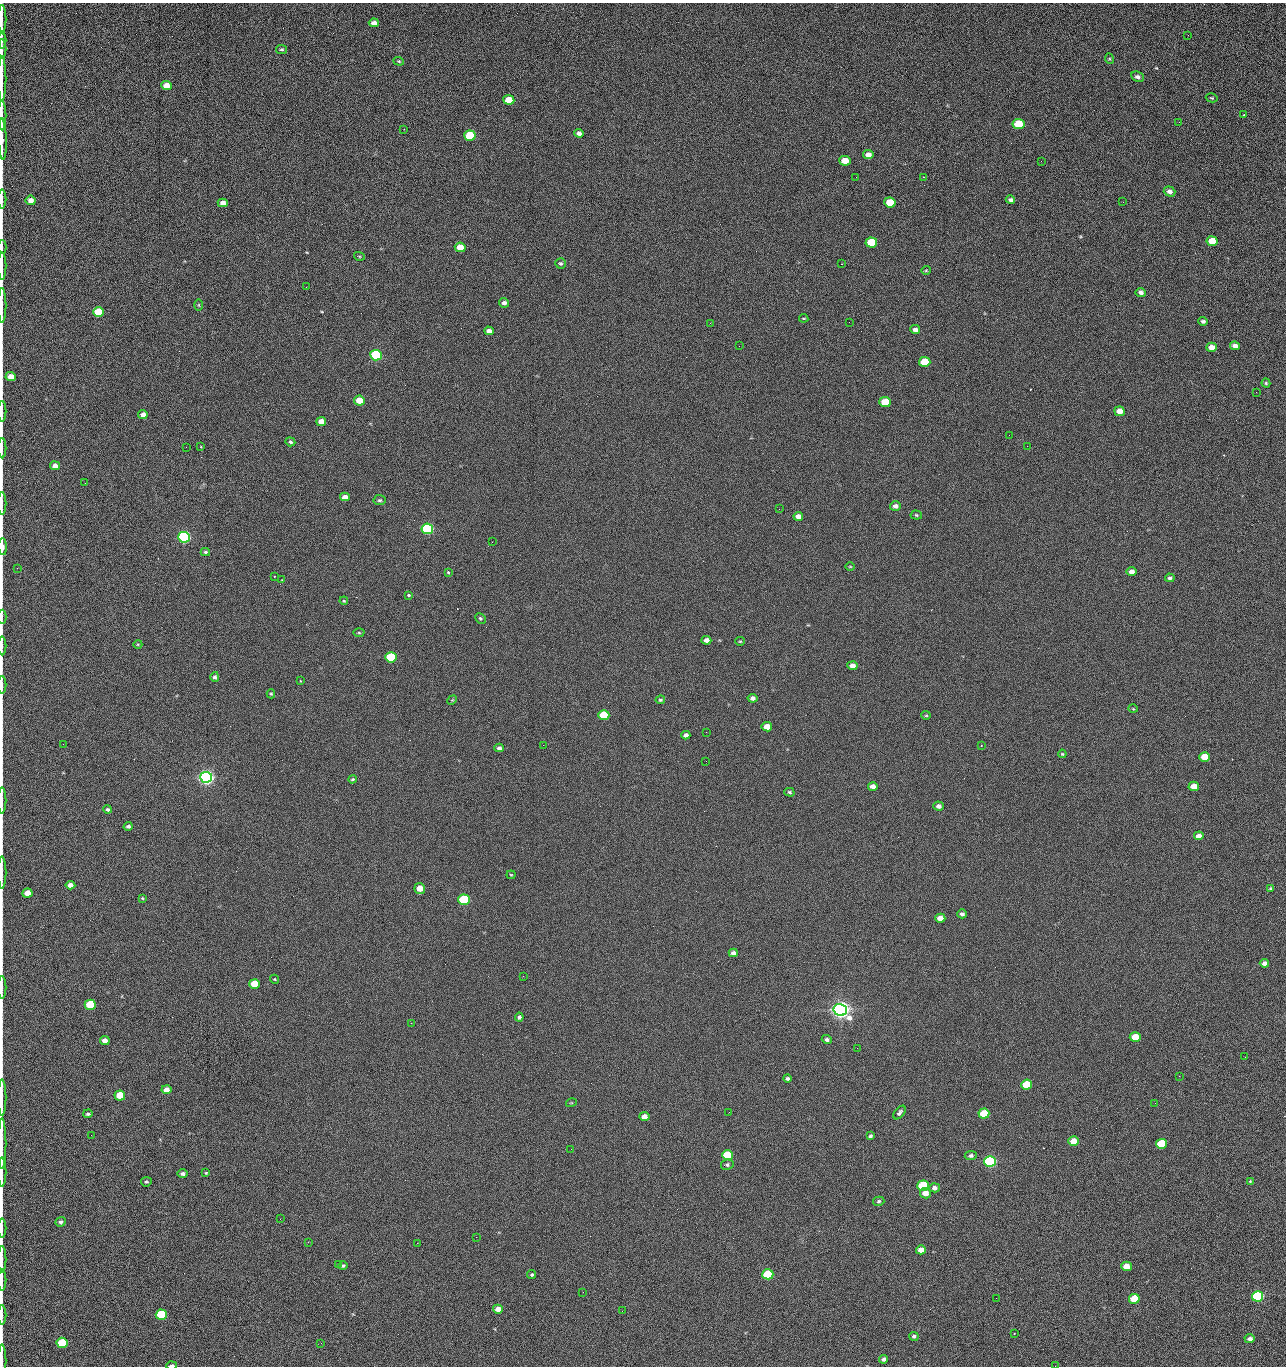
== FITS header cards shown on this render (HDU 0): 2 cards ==
NAXIS1  =                 1284 /fastest changing axis
NAXIS2  =                 1364 /next to fastest changing axis

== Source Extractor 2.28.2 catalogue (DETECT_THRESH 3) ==
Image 1284 x 1364 px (HDU 0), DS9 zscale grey, 1 PNG px = 1 image px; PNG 1288 x 1368 px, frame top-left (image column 1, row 1364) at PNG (2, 3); each listed source drawn as its Kron ellipse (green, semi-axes under 4 px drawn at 4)
Background 123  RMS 14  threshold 43.2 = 3 sigma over >= 5 px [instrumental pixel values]
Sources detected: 224; all 224 listed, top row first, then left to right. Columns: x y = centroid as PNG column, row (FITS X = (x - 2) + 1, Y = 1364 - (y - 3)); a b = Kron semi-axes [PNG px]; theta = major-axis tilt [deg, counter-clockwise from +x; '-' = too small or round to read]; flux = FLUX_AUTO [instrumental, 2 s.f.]
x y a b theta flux
2 19 14 2 90 2.6e+03
374 23 5 4 - 4.9e+03
1188 35 2 2 - 1.1e+03
2 40 8 2 90 1.4e+03
2 49 10 2 90 1.9e+03
282 49 5 4 - 1.6e+03
1110 59 5 3 - 9.4e+02
399 61 5 4 - 1.0e+03
1137 77 6 5 - 2.9e+03
2 79 22 2 90 4.1e+03
166 85 5 4 - 9.0e+03
1212 98 6 4 -15 1.2e+03
509 100 5 5 - 2.3e+04
1244 115 3 3 - 8.8e+02
2 116 15 2 90 2.6e+03
1179 122 3 2 - 1.3e+03
1018 124 6 5 - 4.4e+04
404 129 2 2 - 5.2e+02
579 133 5 4 - 3.6e+03
470 136 6 5 - 5.4e+04
2 139 21 3 -87 4.6e+03
868 155 5 4 - 6.1e+03
845 161 6 5 - 1.6e+04
1041 161 2 2 - 1.9e+03
856 177 2 2 - 2.2e+03
923 177 2 2 - 1.8e+04
1169 191 6 5 - 3.7e+03
2 199 9 2 90 1.4e+03
31 200 5 4 - 5.3e+03
1010 200 4 4 - 2.5e+03
1123 202 3 2 - 7.9e+02
223 203 5 4 - 5.9e+03
890 203 6 5 - 2.9e+04
1212 241 5 5 - 2.4e+04
871 242 6 5 - 4.2e+04
2 247 7 2 90 1.0e+03
460 247 5 5 - 2.0e+04
359 256 5 3 - 9.0e+02
560 263 5 5 - 1.7e+03
841 264 2 2 - 2.7e+04
2 266 14 2 90 2.6e+03
926 270 4 4 - 9.9e+02
306 287 2 2 - 6.2e+02
1141 292 5 4 - 2.9e+03
504 303 5 4 - 2.9e+03
2 305 17 2 90 3.1e+03
199 305 5 3 - 8.9e+02
99 312 5 5 - 5.2e+04
804 318 4 2 - 8.1e+02
1203 321 4 4 - 2.1e+03
849 322 2 2 - 5.9e+02
710 323 2 2 - 3.4e+03
915 330 5 4 - 3.7e+03
489 331 5 4 - 4.7e+03
739 346 2 2 - 3.9e+02
1235 346 5 4 - 4.4e+03
1212 347 5 4 - 9.8e+03
376 355 6 5 - 1.6e+05
925 362 6 5 - 4.0e+04
11 377 5 4 - 1.1e+04
1266 383 4 4 - 1.2e+03
1256 392 2 2 - 1.0e+03
359 400 5 5 - 2.0e+04
885 402 5 5 - 3.3e+04
2 411 10 2 90 1.7e+03
1119 411 5 4 - 9.9e+03
143 415 5 4 - 4.8e+03
321 421 5 4 - 9.5e+03
1009 435 2 2 - 3.2e+03
290 442 5 4 - 1.6e+03
1027 446 2 2 - 4.8e+02
186 447 2 2 - 3.2e+03
201 447 3 3 - 1.0e+03
2 448 10 2 90 1.7e+03
55 466 5 4 - 5.9e+03
85 483 2 2 - 9.7e+02
345 497 5 4 - 5.0e+03
380 500 6 5 - 1.9e+03
2 503 11 2 90 1.8e+03
895 506 5 5 - 3.8e+03
779 509 2 2 - 5.2e+02
916 515 5 4 - 1.3e+03
798 516 5 4 - 5.0e+03
427 529 6 5 - 2.0e+05
184 537 6 5 - 3.2e+05
492 542 2 2 - 2.6e+03
2 547 8 2 -88 6.5e+03
205 552 4 3 - 1.8e+03
850 566 5 3 - 8.6e+02
17 568 2 2 - 4.7e+02
448 572 3 2 - 2.3e+03
1132 572 5 4 - 5.5e+03
274 576 3 2 - 7.3e+02
1170 578 5 4 - 1.9e+03
282 580 2 2 - 7.6e+02
408 595 3 3 - 2.9e+03
344 601 4 4 - 9.6e+02
2 617 7 2 90 8.4e+02
480 618 5 5 - 1.4e+03
359 633 5 3 - 1.2e+03
706 640 5 4 - 5.0e+03
740 641 5 4 - 1.2e+03
138 644 4 3 - 8.1e+02
2 646 9 2 90 1.6e+03
391 657 5 5 - 9.2e+04
852 666 5 4 - 7.5e+03
215 677 5 4 - 2.1e+03
300 681 2 2 - 9.5e+02
2 685 9 2 90 1.2e+03
271 694 4 4 - 1.1e+03
753 698 5 4 - 4.0e+03
452 700 5 4 - 8.6e+02
660 700 5 4 - 1.3e+03
1133 709 5 3 - 8.1e+02
604 715 5 5 - 5.2e+04
926 715 5 4 - 1.1e+03
767 727 5 4 - 1.5e+04
706 732 2 2 - 7.9e+02
686 735 4 4 - 3.5e+03
63 744 2 2 - 4.2e+02
543 745 2 2 - 3.2e+03
981 746 3 2 - 1.1e+03
499 748 5 4 - 2.5e+03
1062 754 4 3 - 1.1e+03
1205 757 5 5 - 2.7e+04
706 761 2 2 - 2.0e+03
206 777 6 5 - 7.2e+05
353 779 4 3 - 1.2e+03
873 786 5 4 - 5.6e+03
1194 786 5 4 - 1.3e+04
789 792 5 4 - 1.4e+03
2 800 13 2 90 2.3e+03
938 806 5 4 - 3.8e+03
108 809 4 4 - 1.9e+03
128 826 4 4 - 2.1e+03
1199 836 5 4 - 5.7e+03
2 872 16 2 90 2.4e+03
511 875 4 4 - 9.0e+02
70 885 5 4 - 5.6e+03
420 888 5 5 - 1.3e+04
1270 888 3 3 - 9.9e+02
27 893 5 4 - 9.9e+03
142 898 4 3 - 1.0e+03
464 900 5 5 - 1.3e+05
962 914 5 4 - 3.0e+03
940 918 5 4 - 9.7e+03
733 953 4 4 - 3.5e+03
1264 963 4 4 - 4.3e+03
523 976 2 2 - 2.2e+03
274 979 5 3 - 9.1e+02
255 984 5 5 - 3.3e+04
2 987 11 2 90 1.7e+03
90 1005 5 5 - 5.4e+04
840 1010 7 6 - 1.1e+06
519 1017 4 4 - 2.0e+03
411 1023 2 2 - 5.6e+03
1135 1037 5 5 - 2.9e+04
827 1040 5 4 - 2.3e+03
105 1041 5 4 - 6.3e+03
857 1048 2 2 - 1.3e+03
1245 1057 2 2 - 1.9e+03
1179 1076 2 2 - 2.7e+03
787 1079 4 4 - 2.3e+03
1027 1085 5 5 - 4.8e+04
166 1090 5 4 - 7.2e+03
120 1095 5 5 - 3.1e+04
2 1098 18 2 90 3.0e+03
571 1103 5 3 - 8.0e+02
1155 1103 2 2 - 9.6e+02
729 1112 2 2 - 9.1e+02
900 1113 8 4 51 2.5e+03
88 1114 5 4 - 1.9e+03
984 1114 5 5 - 4.4e+04
644 1117 5 4 - 8.5e+03
91 1135 2 2 - 2.4e+03
870 1136 4 3 - 1.7e+03
1074 1141 5 4 - 1.7e+04
2 1143 25 2 90 4.2e+03
1161 1144 5 5 - 5.8e+04
571 1149 2 2 - 8.7e+02
728 1155 5 5 - 7.8e+04
971 1155 6 4 6 2.4e+03
990 1161 6 5 - 2.8e+05
727 1165 6 5 - 1.8e+03
2 1172 14 2 90 2.5e+03
206 1173 4 3 - 1.1e+03
183 1174 5 4 - 2.7e+03
1250 1181 4 3 - 1.1e+03
146 1182 5 4 - 1.5e+03
923 1186 5 5 - 8.5e+04
934 1188 5 4 - 3.7e+03
925 1193 5 5 - 9.8e+03
879 1201 5 4 - 1.6e+03
280 1219 2 2 - 2.1e+03
61 1222 5 4 - 2.3e+03
2 1228 9 2 90 1.5e+03
476 1237 2 2 - 7.1e+03
308 1242 3 2 - 2.0e+03
417 1243 2 2 - 5.4e+03
921 1250 5 4 - 9.0e+03
2 1259 13 2 90 2.5e+03
338 1265 3 2 - 1.3e+03
343 1266 5 4 - 1.7e+03
1126 1266 5 4 - 1.4e+04
768 1274 5 5 - 8.1e+04
532 1275 4 4 - 1.5e+03
2 1280 10 2 90 2.1e+03
583 1292 2 2 - 5.4e+02
1258 1296 5 5 - 1.9e+05
996 1298 2 2 - 2.7e+03
1134 1299 5 5 - 4.6e+04
498 1309 5 4 - 7.8e+03
622 1311 2 2 - 8.0e+02
2 1315 10 2 90 1.7e+03
161 1315 5 5 - 1.0e+05
1014 1334 2 2 - 5.2e+02
914 1336 5 4 - 2.0e+03
1250 1339 5 4 - 3.5e+03
62 1343 5 5 - 5.4e+04
321 1343 2 2 - 5.8e+02
884 1359 4 4 - 3.3e+03
2 1361 17 2 90 2.1e+03
172 1365 5 2 - 3.4e+03
1055 1366 2 2 - 2.1e+03
At the frame edge (FLAGS 8, measured only in part): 31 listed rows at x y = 2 19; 2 40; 2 49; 2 79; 2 116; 2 139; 2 199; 2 247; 2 266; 2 305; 11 377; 2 411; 2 448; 2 503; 2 547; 2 617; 2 646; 2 685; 2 800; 2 872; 2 987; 2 1098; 2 1143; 2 1172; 2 1228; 2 1259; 2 1280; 2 1315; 2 1361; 172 1365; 1055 1366

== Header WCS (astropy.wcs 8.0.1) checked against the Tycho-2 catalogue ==
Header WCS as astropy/WCSLIB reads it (CRVAL/CRPIX/CD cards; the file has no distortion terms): RA---TAN/DEC--TAN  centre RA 15:41:41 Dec +51:59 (235.42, +51.98 deg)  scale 1.26 arcsec/px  FOV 26.9' x 28.5'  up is +92 deg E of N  parity flipped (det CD > 0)
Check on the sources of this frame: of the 60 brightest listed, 9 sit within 2.0 arcsec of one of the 11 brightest Tycho-2 stars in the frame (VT <= 12.29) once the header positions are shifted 0.35 arcsec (0.04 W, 0.35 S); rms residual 0.97 arcsec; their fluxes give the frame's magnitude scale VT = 24.59 - 2.5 log10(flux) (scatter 0.15 mag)
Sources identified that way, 9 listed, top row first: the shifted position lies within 2.0 arcsec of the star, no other Tycho-2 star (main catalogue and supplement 1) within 4.0 arcsec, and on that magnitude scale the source's flux lands within +1.5 / -3 mag of the star's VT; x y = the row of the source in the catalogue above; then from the Tycho-2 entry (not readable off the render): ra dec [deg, ICRS J2000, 3 dp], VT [Tycho-2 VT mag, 2 dp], TYC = Tycho-2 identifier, HIP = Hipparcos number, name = IAU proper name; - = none
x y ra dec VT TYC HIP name
376 355 235.614 +52.064 11.61 3489-1132-1 - -
427 529 235.514 +52.049 11.19 3489-1407-1 - -
184 537 235.515 +52.133 11.12 3489-1380-1 - -
206 777 235.378 +52.130 9.31 3489-1322-1 76850 -
464 900 235.303 +52.042 11.52 3489-958-1 - -
840 1010 235.232 +51.912 9.59 3489-824-1 - -
990 1161 235.143 +51.862 10.97 3489-1016-1 - -
923 1186 235.131 +51.886 12.29 3489-908-1 - -
768 1274 235.084 +51.941 11.45 3489-1346-1 - -